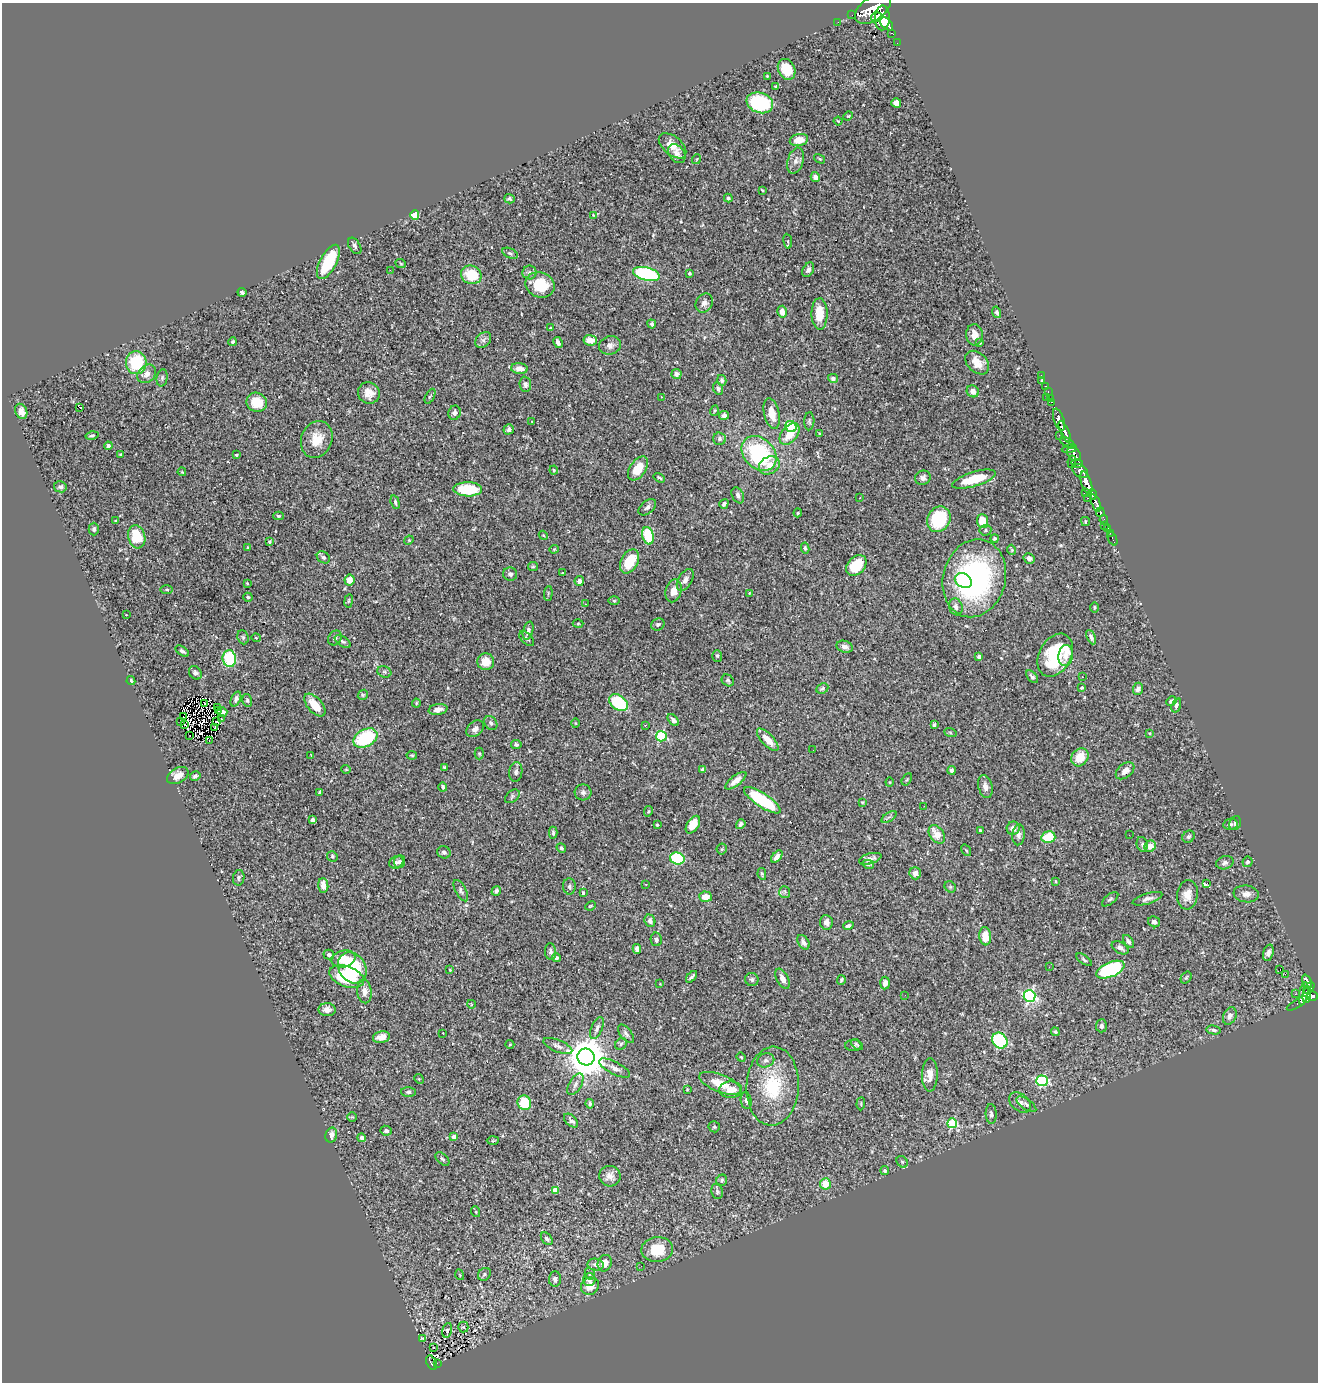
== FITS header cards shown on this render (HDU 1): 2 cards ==
NAXIS1  =                 1316
NAXIS2  =                 1380

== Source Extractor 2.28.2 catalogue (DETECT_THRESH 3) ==
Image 1316 x 1380 px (HDU 1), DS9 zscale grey, 1 PNG px = 1 image px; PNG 1320 x 1384 px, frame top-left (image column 1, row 1380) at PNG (2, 3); each listed source drawn as its Kron ellipse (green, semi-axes under 4 px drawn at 4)
Background 0.734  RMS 0.025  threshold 0.074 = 3 sigma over >= 5 px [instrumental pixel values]
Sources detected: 415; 1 with non-positive FLUX_AUTO (blend fragments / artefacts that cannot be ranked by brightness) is neither listed nor drawn; the other 414 listed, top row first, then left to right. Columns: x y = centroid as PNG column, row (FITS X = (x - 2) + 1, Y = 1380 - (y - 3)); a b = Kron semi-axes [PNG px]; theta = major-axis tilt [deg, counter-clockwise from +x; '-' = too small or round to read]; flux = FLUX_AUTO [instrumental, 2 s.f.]
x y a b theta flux
873 9 20 11 36 6400
852 15 2 2 - 11
876 17 5 5 - 1100
882 18 12 7 88 4100
838 22 2 2 - 8.5
887 24 8 5 -46 1700
892 33 4 3 - 81
897 43 2 2 - 8.3
787 69 11 8 -63 41
767 76 3 3 - 1.6
776 87 4 4 - 3
760 103 13 10 -20 140
896 103 5 4 - 14
848 116 5 3 - 1.6
838 121 4 3 - 1.4
799 140 9 6 12 21
673 146 16 9 -41 21
677 154 10 7 -53 7.3
697 159 5 3 - 1.5
820 159 6 3 -31 1.9
796 161 13 7 74 9.5
815 177 5 4 - 9.3
762 190 4 2 - 1.4
728 198 4 3 - 3.2
509 199 5 4 - 3.2
415 215 4 4 - 43
593 215 4 3 - 1.2
788 241 7 4 -82 2.7
355 246 9 5 -57 4.2
510 253 8 4 -25 3.7
328 262 19 8 62 85
401 264 5 3 - 1.6
390 270 2 2 - 3
808 270 7 5 60 5.7
529 272 7 7 - 5
689 273 3 3 - 2
646 274 14 6 -14 210
471 275 10 9 - 51
540 285 15 12 -21 54
242 292 4 3 - 3.3
704 303 10 8 58 8.2
782 312 6 5 - 16
997 312 6 4 -75 3.3
820 314 16 8 -89 36
652 324 4 4 - 3.2
551 328 3 3 - 1.5
974 335 10 8 -85 14
483 340 9 6 46 5.7
590 340 7 5 -8 17
232 342 4 4 - 2.4
558 343 6 3 -60 5.5
980 343 3 2 - 1.5
610 345 11 9 14 9.5
136 363 11 10 - 79
977 363 14 9 -45 19
519 369 8 5 -5 13
147 374 10 8 44 12
677 374 5 5 - 5.5
1041 375 2 2 - 11
162 378 8 5 81 3.6
833 378 5 4 - 4.9
722 380 5 4 - 4.2
1042 380 3 2 - 1.5
525 384 7 6 - 4.6
1046 386 3 2 - 19
718 389 6 5 - 4.3
973 391 6 5 - 12
1048 392 3 2 - 23
369 393 11 10 - 18
430 396 8 3 62 2.4
662 397 3 2 - 1.3
1046 397 2 2 - 55
1051 398 3 2 - 32
257 402 10 9 - 38
1052 402 3 2 - 27
79 407 3 3 - 23
21 411 8 6 -65 12
714 411 5 3 - 1.6
454 413 7 6 - 6
772 414 16 7 -77 24
724 415 5 4 - 5.5
1059 420 11 5 -70 1800
532 421 3 2 - 2.9
809 421 9 5 87 3.2
791 426 6 5 - 82
509 429 5 5 - 4.5
1065 432 12 4 -66 1600
789 434 12 8 49 27
820 434 3 3 - 2.3
1059 435 2 2 - 11
92 436 6 4 13 2.5
317 439 19 15 68 32
720 439 6 6 - 4.4
1067 443 8 4 -34 690
108 446 4 4 - 3.7
1069 449 8 3 8 540
759 454 20 15 -45 180
1074 454 8 5 -50 610
121 455 4 3 - 1.8
236 455 3 3 - 1.8
1072 462 6 4 80 190
1077 463 6 4 -5 830
769 465 11 8 27 20
638 468 13 8 55 32
554 470 4 4 - 1.9
1080 471 9 6 -36 1300
182 472 4 3 - 1.4
659 478 6 3 -31 2.9
923 478 8 7 - 6
974 479 22 7 17 48
1086 483 12 5 -73 3000
60 487 6 5 - 4.6
468 489 14 7 -1 73
1085 492 4 2 - 150
1092 494 5 3 - 450
738 495 8 5 -62 5.4
860 498 3 2 - 2.5
1087 498 3 2 - 26
395 502 7 4 -74 3.3
1096 503 9 4 -66 1500
724 504 5 4 - 3.4
647 507 10 6 40 6.3
1100 512 5 4 - 280
798 513 4 3 - 1.7
278 516 5 4 - 2.8
939 519 13 11 58 97
1104 520 5 3 - 110
115 521 4 3 - 1.9
982 521 7 5 -86 27
1085 522 4 3 - 1.5
1104 525 2 2 - 10
94 529 6 5 - 3.7
1107 529 4 3 - 70
985 530 6 5 - 3
1110 533 2 2 - 8.5
543 535 4 3 - 1.6
648 536 9 5 -75 76
137 537 12 8 -75 65
994 538 4 4 - 2.6
1112 539 7 3 -67 31
409 540 5 4 - 1.6
269 542 3 3 - 2.5
248 548 4 3 - 1.8
805 548 5 4 - 2.8
554 549 4 4 - 1.6
1012 550 5 3 - 1.9
323 557 7 5 -34 4.4
1029 558 6 5 - 7.1
629 561 13 8 62 52
856 565 12 8 47 59
533 566 5 4 - 1.9
562 572 3 3 - 3.3
510 574 7 6 - 5.2
974 578 39 31 75 390
350 580 5 5 - 15
685 580 12 7 59 9.8
579 581 5 4 - 9
963 581 9 7 -31 26
247 583 3 2 - 1.2
167 589 6 3 -1 2.1
674 591 11 8 75 16
548 593 7 3 85 2
749 593 3 3 - 1.1
248 597 4 4 - 2.7
349 601 7 3 81 1.9
614 601 5 3 - 1.8
585 604 3 3 - 1.1
956 607 8 6 -73 7.8
1094 607 5 2 - 1.8
126 615 2 2 - 1.3
578 624 5 3 - 1.6
658 624 7 5 26 3.6
528 631 9 5 74 5.2
243 637 7 5 -69 3.1
1091 637 7 4 -65 4.9
256 638 4 4 - 1.7
335 638 8 6 53 5
527 639 9 5 -44 4
343 641 9 5 -32 3.8
845 647 8 5 -18 7.1
182 651 7 4 -35 3.6
1055 655 23 16 61 130
717 656 6 5 - 2.6
1066 656 10 7 81 12
979 657 4 4 - 9.1
229 659 8 6 -83 80
486 662 8 8 - 24
384 672 7 5 -23 3.7
195 673 7 5 -52 4.6
1032 677 7 4 -49 3.8
1082 677 3 3 - 4.6
728 680 6 5 - 3.1
131 681 4 3 - 3.2
1082 688 4 3 - 2.2
822 689 6 5 - 2.8
1138 689 6 5 - 6.8
363 695 5 4 - 2.2
236 699 8 4 67 5.5
247 700 6 5 - 2.9
1171 701 5 3 - 3.8
204 703 3 2 - 1.5
416 703 4 4 - 1.7
619 703 10 7 -34 110
315 705 13 7 -49 28
1176 705 7 4 72 4.4
217 707 3 2 - 1.1
438 709 9 5 10 11
218 710 3 2 - 0.2
222 712 5 5 - 6.4
183 717 2 2 - 1.5
221 718 3 2 - 4.2
673 720 7 4 -48 5.4
217 721 3 2 - 1.9
181 722 3 2 - 0.64
491 723 7 6 - 3.7
576 723 5 3 - 1.5
185 724 3 2 - 1.3
645 725 3 2 - 0.99
934 725 4 3 - 2.6
215 727 3 2 - 1.2
475 729 10 7 41 7.4
950 732 6 4 -20 1.9
1149 733 4 4 - 1.7
190 736 3 2 - 11
661 736 5 5 - 130
365 738 13 8 28 120
768 740 14 6 -47 23
209 741 4 2 - 1.2
516 745 5 4 - 3.2
813 750 2 2 - 3
479 753 6 4 -90 2.3
311 755 3 2 - 1.2
412 755 5 3 - 2
1080 757 9 8 - 31
444 767 4 3 - 2
346 769 4 4 - 1.8
703 770 4 3 - 6.5
951 770 4 4 - 4.1
1125 771 10 6 39 12
516 772 10 6 81 5.3
178 776 11 7 29 16
195 776 5 4 - 4.2
907 779 6 4 58 2.1
736 781 13 5 38 15
890 782 4 4 - 1.4
443 787 4 3 - 2.9
985 787 12 7 -76 9.7
320 792 3 3 - 2.2
583 792 8 8 - 5
512 796 8 5 39 3.5
762 800 21 7 -33 130
862 802 3 3 - 1.7
924 806 2 2 - 2.8
648 811 5 4 - 1.9
889 817 8 3 31 3
312 819 4 3 - 7.3
1235 823 7 5 68 4.3
741 824 5 4 - 4.5
1230 824 7 5 11 3.8
657 825 3 2 - 1.6
693 825 10 6 58 21
1013 828 7 6 - 9.9
980 830 3 3 - 2.4
553 833 6 3 -89 2.9
937 834 10 7 -54 22
1019 835 10 6 85 6.3
1129 835 2 2 - 1.9
1048 837 7 5 13 56
1189 837 6 5 - 3.9
1142 844 7 5 -76 4
1150 846 6 5 - 19
561 848 5 4 - 2.8
722 849 5 5 - 2.4
966 850 6 3 -54 1.7
444 852 7 6 - 4.4
332 856 5 5 - 3
777 856 7 4 49 7.5
677 858 7 6 - 140
870 859 11 5 16 8.3
396 862 7 6 - 4.8
399 862 6 5 - 3.5
1247 862 5 5 - 3.4
1225 863 9 6 17 5
868 864 6 2 -13 2.6
915 873 6 5 - 12
762 874 6 4 -79 2.5
239 878 8 5 79 4
1056 881 3 2 - 1.3
1207 883 3 3 - 32
646 884 3 2 - 2.3
323 885 7 5 -86 13
569 886 8 6 -87 4.7
950 887 6 5 - 2.6
461 891 11 5 -62 4.6
496 891 5 4 - 4.7
785 892 6 5 - 3.4
583 893 4 3 - 4
1246 894 12 8 -7 10
1187 895 15 10 84 19
706 897 6 5 - 19
1110 899 10 5 39 3.8
1148 899 15 5 17 7.5
590 906 5 3 - 1.6
650 921 6 5 - 6.8
826 922 7 6 - 7.2
1154 922 6 5 - 4.9
848 926 5 3 - 4.1
985 936 9 6 -84 24
656 939 7 5 -78 4.5
1128 941 7 4 -54 4.3
803 942 8 5 -59 5.6
1120 948 9 5 -29 6.1
637 949 5 4 - 6.4
550 952 8 5 -86 4.4
1268 953 8 5 73 6.5
329 954 5 4 - 4.6
557 958 4 4 - 2.9
343 959 12 8 14 30
1084 960 9 4 -36 3.3
1049 967 2 2 - 2.3
352 968 16 13 -56 110
1280 969 3 2 - 18
450 970 3 2 - 1.2
1110 970 15 7 23 190
1285 974 2 2 - 1400
347 977 18 10 -19 97
692 977 7 2 47 3.4
1186 978 6 5 - 2.2
752 979 7 6 - 3.6
783 979 11 6 -63 12
841 980 5 3 - 2.3
1307 982 7 3 -65 220
885 983 6 5 - 9.4
660 984 3 3 - 1.2
1309 988 6 4 45 280
364 991 12 7 -84 13
1295 994 2 2 - 11
1303 994 12 4 79 450
905 995 2 2 - 3.1
1307 995 8 4 82 490
1029 996 6 6 - 310
1312 996 5 4 - 510
1297 1003 12 4 30 64
471 1004 4 2 - 1.2
327 1010 8 6 1 9.5
1230 1016 9 6 65 9.1
1101 1026 6 5 - 5.2
597 1028 11 5 67 6.3
1214 1030 7 4 -10 3.6
1055 1032 4 3 - 2.2
443 1033 3 2 - 7.2
626 1034 11 5 -52 5.1
381 1037 8 5 12 12
1000 1040 8 7 - 170
510 1044 4 4 - 1.5
621 1044 6 5 - 2.5
857 1045 7 3 -43 2.3
558 1046 15 6 -22 7.2
853 1046 8 5 0 3.3
586 1057 8 8 - 5500
741 1057 5 4 - 1.8
766 1060 9 6 22 6
614 1068 17 6 -28 10
930 1075 16 8 89 17
419 1079 5 4 - 2
1042 1081 6 5 - 200
720 1083 22 8 -21 33
575 1084 12 6 60 7.3
773 1086 39 26 87 100
687 1089 3 3 - 1.2
731 1090 11 8 0 20
408 1092 7 5 0 4.2
746 1101 8 5 -81 4.4
1020 1102 12 8 -39 7.9
524 1103 7 6 - 50
590 1104 5 4 - 2.9
861 1104 6 2 86 1.4
1026 1104 11 5 -36 4.6
991 1114 10 5 -87 5.2
352 1117 5 4 - 2
571 1121 8 5 -43 5.2
952 1123 5 5 - 110
714 1127 5 5 - 2.5
386 1131 6 5 - 3.8
331 1135 7 5 76 11
454 1137 4 4 - 20
362 1138 4 4 - 5.3
493 1141 6 4 2 1.9
442 1159 8 5 -45 3
902 1162 6 5 - 3.1
885 1171 4 4 - 3.4
610 1176 11 10 - 11
722 1180 6 5 - 3.1
825 1184 5 5 - 29
555 1190 4 4 - 22
717 1191 8 6 -82 3.8
476 1212 5 3 - 1.8
547 1239 7 5 -51 5
657 1249 16 12 5 50
605 1263 8 6 68 17
596 1265 8 6 -10 7.3
641 1266 2 2 - 3.5
484 1274 7 5 41 4.1
590 1274 6 5 - 3.2
460 1275 5 3 - 1.3
555 1279 7 6 - 5.7
589 1280 6 6 - 7.1
590 1286 9 8 - 19
463 1327 5 5 - 2.4
447 1330 7 4 76 3.4
422 1338 3 3 - 1.9
433 1348 3 2 - 2.6
431 1363 8 4 -65 130
437 1363 2 2 - 7
At the frame edge (FLAGS 8, measured only in part): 1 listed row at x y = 873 9
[1 non-positive-flux detection neither listed nor drawn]